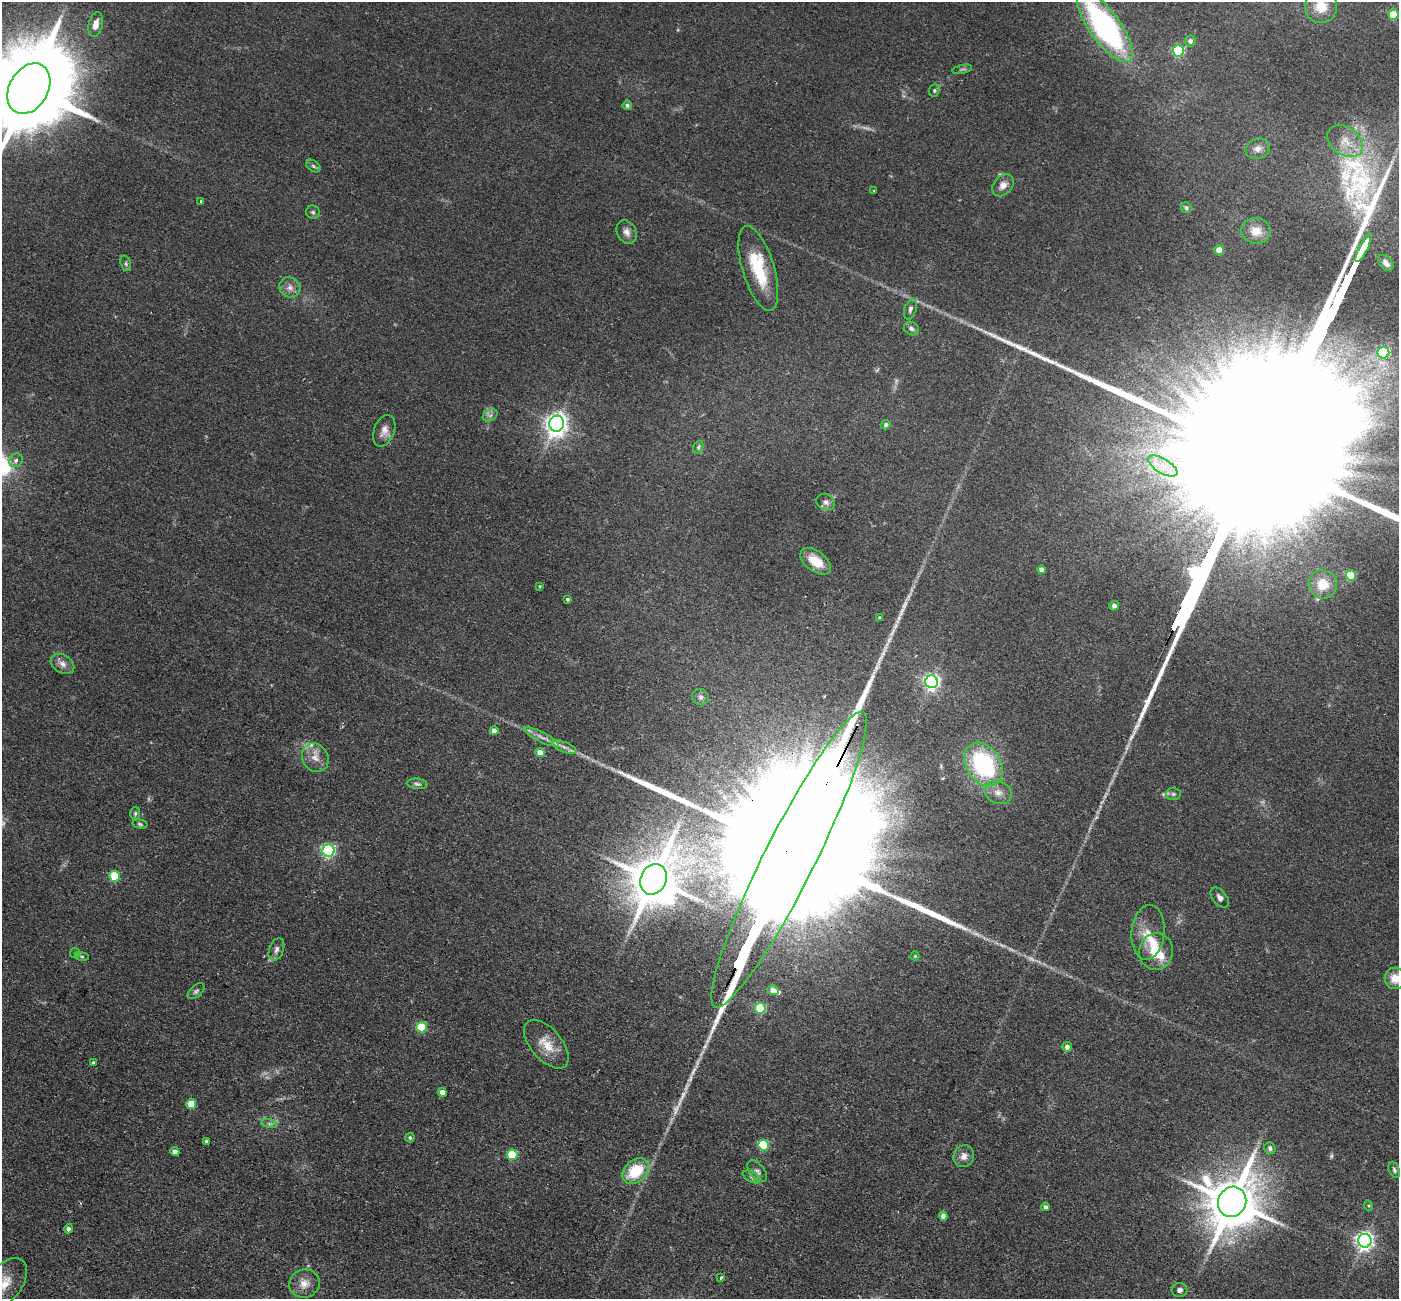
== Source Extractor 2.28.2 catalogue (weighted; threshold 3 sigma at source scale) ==
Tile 7 of 4 x 4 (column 3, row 2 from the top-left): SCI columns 2823-4219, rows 2922-4218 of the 5645 x 5710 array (HDU 1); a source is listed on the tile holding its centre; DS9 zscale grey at full resolution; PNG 1401 x 1301 px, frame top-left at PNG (2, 2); each listed source drawn as its Kron ellipse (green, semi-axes under 4 px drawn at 4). Shown black and unused: <1% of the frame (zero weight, under 2 of 3 exposures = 3% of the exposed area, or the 3 px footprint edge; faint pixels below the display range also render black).
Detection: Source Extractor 2.28.2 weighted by HDU 2 'WHT'; one run over the whole footprint, this tile lists its part. Background 0.0602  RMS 0.0078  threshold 0.0353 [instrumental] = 3 sigma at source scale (4.5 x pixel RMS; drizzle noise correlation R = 1.50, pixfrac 1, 0.05/0.05 arcsec/px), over >= 5 px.
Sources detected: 114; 7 too faint to see at this stretch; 1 long thin detection or spike segment (spike, bleed or trail) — neither listed nor drawn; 4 inside a brighter listed object's ellipse — not listed separately; the other 102 listed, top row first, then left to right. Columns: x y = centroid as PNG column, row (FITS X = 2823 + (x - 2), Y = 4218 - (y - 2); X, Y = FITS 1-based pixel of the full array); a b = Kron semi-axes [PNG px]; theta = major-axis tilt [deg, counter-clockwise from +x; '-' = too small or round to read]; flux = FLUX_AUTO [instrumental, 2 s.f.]
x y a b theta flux
1321 6 17 16 - 14
1393 15 5 5 - 33
96 24 12 7 77 7.8
1105 27 42 15 -55 190
1190 41 5 5 - 2.9
1178 51 5 5 - 80
962 69 10 3 11 1.3
29 89 27 19 60 16000
934 90 6 5 - 1.4
627 105 4 4 - 2
1345 141 19 13 -34 12
1258 149 12 10 20 5.2
313 166 8 5 -37 1.7
1003 185 12 9 47 5.7
874 191 3 3 - 0.62
201 201 3 3 - 1.3
1186 208 5 5 - 1.3
313 212 7 6 - 1.8
1256 231 15 13 -9 11
627 232 12 9 -60 4.6
1363 248 16 3 64 4200
1219 250 4 4 - 16
126 263 8 5 -72 1.6
1386 263 9 6 -50 4.1
758 268 44 16 -73 37
290 287 11 9 -36 4.9
910 309 10 6 70 2.4
911 329 8 6 -32 2.3
1383 353 6 6 - 73
490 415 8 5 30 2.5
557 424 8 7 - 550
886 425 5 4 - 1.9
384 431 16 10 70 6.2
698 447 6 5 - 1.5
16 460 7 6 - 2.9
1163 466 16 7 -31 9.1
826 502 9 7 -29 3.1
816 561 17 10 -38 16
1041 570 4 4 - 3.8
1351 576 5 5 - 31
1323 584 14 14 - 15
540 586 4 4 - 0.76
567 599 3 3 - 2.6
1114 606 5 4 - 3.1
880 618 4 3 - 1.6
62 664 12 9 -30 5
932 682 6 6 - 260
701 697 8 8 - 2.9
494 731 4 4 - 4.5
541 737 19 5 -26 4.8
564 747 13 5 -24 3.6
540 753 4 4 - 8.7
315 758 15 12 -57 7.7
983 764 23 17 -56 94
417 784 10 5 -6 2.1
998 792 14 11 -21 6.8
1173 794 7 6 - 1.8
135 814 6 5 - 1.5
140 824 7 4 -16 1.2
328 851 6 6 - 140
789 860 165 25 63 190000
114 876 5 5 - 44
654 879 16 13 65 4000
1220 898 11 7 -50 3.4
1148 932 27 16 84 15
276 949 12 7 69 3.4
1156 951 18 17 - 18
75 953 5 5 - 1.2
82 956 7 3 -8 1.2
915 956 4 4 - 0.73
1395 978 11 10 - 9.6
773 990 5 5 - 5.4
196 991 10 5 41 2
760 1008 5 5 - 52
421 1027 5 5 - 36
546 1044 29 15 -49 15
1067 1047 5 5 - 3.5
93 1062 3 3 - 0.92
442 1092 4 4 - 5.4
191 1104 5 5 - 18
269 1124 8 4 -8 1.9
410 1138 5 4 - 1.4
206 1141 3 3 - 0.89
763 1145 5 5 - 50
1270 1148 6 5 - 2.2
175 1152 4 4 - 4.3
512 1155 5 5 - 33
964 1156 11 10 - 5.1
1394 1170 8 5 -69 1.9
636 1171 15 11 40 30
757 1171 13 7 -51 3.2
752 1177 9 5 -28 2
1232 1202 15 14 - 4700
1369 1206 5 3 - 0.79
1045 1207 4 4 - 2.3
943 1216 4 4 - 4.6
68 1229 5 4 - 2
1365 1241 7 6 - 340
721 1277 3 3 - 3
5 1283 29 17 53 19
304 1283 15 14 - 8.7
1180 1290 8 7 - 3.1
Overlapping masked pixels (flux is a lower limit): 1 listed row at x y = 789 860
Isophote crosses this tile's border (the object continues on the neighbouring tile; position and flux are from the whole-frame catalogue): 5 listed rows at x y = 1321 6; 1105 27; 29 89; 1395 978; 5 1283